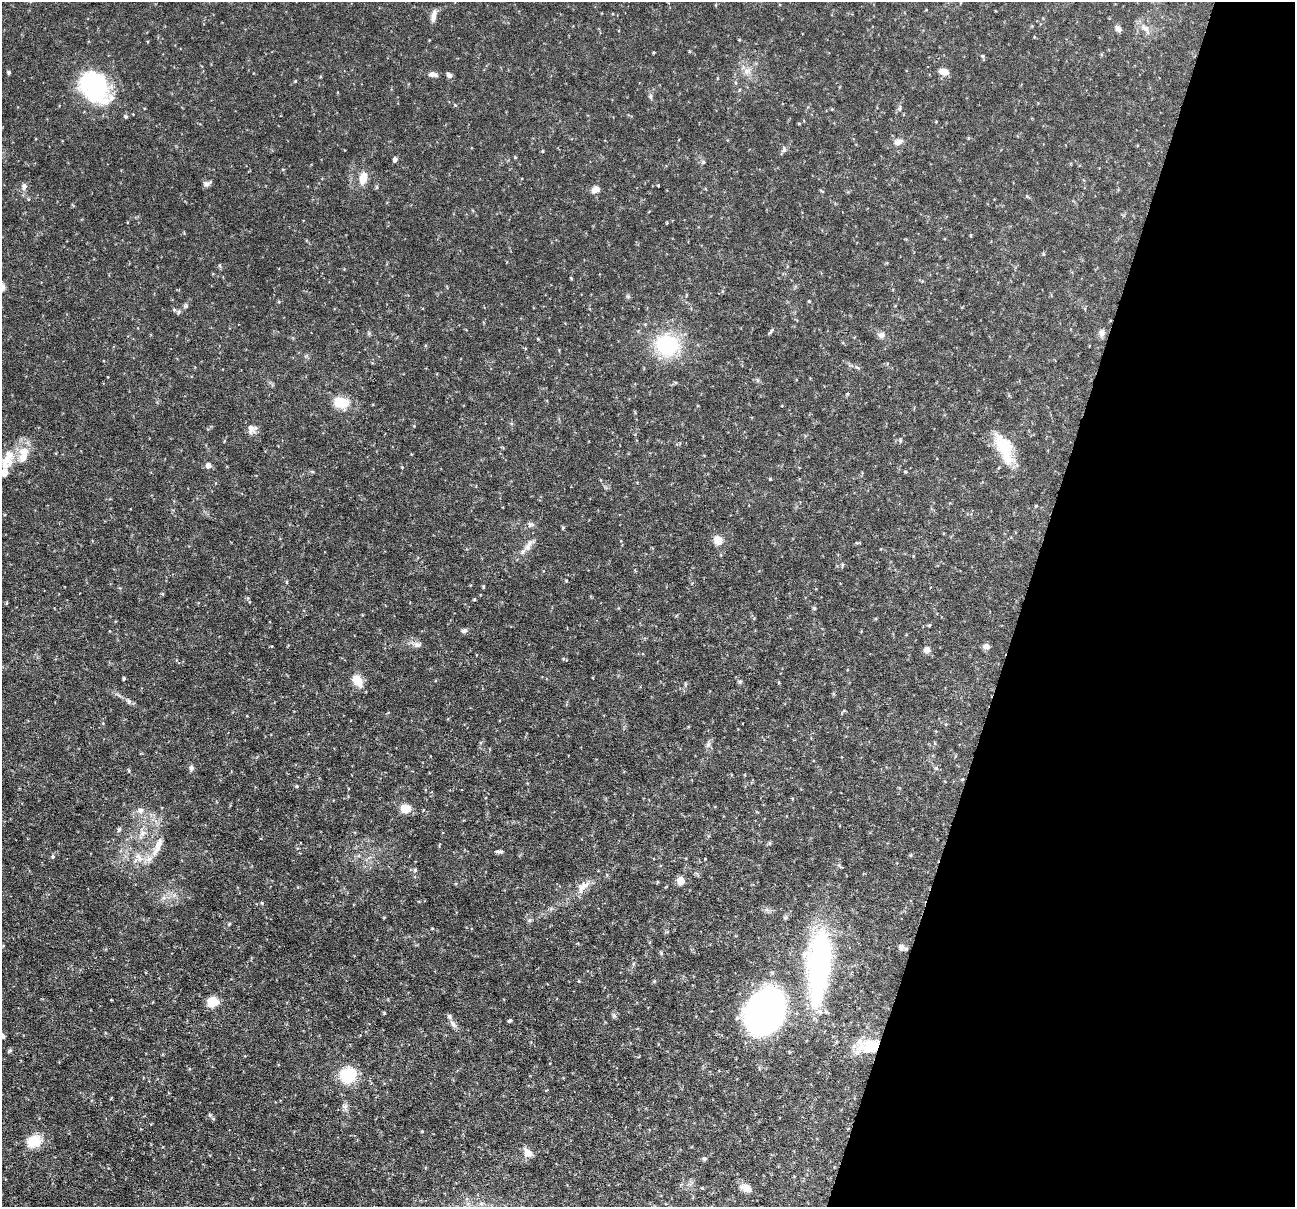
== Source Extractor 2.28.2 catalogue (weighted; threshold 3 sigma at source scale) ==
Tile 8 of 4 x 4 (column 4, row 2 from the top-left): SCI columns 3881-5173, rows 2656-3860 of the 5173 x 5188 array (HDU 1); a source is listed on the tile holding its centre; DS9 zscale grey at full resolution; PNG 1297 x 1209 px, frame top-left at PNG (2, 2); no overlay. Shown black and unused: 21% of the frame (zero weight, under 3 of 6 exposures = <1% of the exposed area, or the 3 px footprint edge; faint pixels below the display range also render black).
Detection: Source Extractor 2.28.2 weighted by HDU 2 'WHT'; one run over the whole footprint, this tile lists its part. Background 0.0644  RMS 0.0042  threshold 0.0171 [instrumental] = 3 sigma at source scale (4.09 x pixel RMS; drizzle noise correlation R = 1.36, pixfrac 0.8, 0.05/0.05 arcsec/px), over >= 5 px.
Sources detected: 103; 1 inside a brighter object's white glare — not listed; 3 inside a brighter listed object's ellipse — not listed separately; the other 99 listed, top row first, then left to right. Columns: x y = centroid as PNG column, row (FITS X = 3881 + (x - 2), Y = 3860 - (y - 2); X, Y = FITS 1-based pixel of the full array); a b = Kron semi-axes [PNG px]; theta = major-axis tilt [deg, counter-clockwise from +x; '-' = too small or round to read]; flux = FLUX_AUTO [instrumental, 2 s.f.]
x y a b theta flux
434 15 14 7 79 2.4
1118 28 9 6 -55 1.5
1145 28 12 8 -35 2.6
654 52 4 3 - 0.34
982 56 5 5 - 0.5
746 71 8 5 90 1.4
9 72 4 4 - 0.68
944 72 10 7 -18 3.3
433 74 11 6 -9 1.6
449 75 8 6 -42 1.1
295 81 4 3 - 0.33
95 87 40 29 -52 36
651 96 7 4 89 0.72
898 142 13 8 16 2.1
784 149 10 5 80 0.86
395 159 5 4 - 1.1
703 162 5 5 - 0.69
363 178 12 7 78 5.7
207 184 10 6 28 1.4
24 186 9 7 87 1.5
595 190 10 8 40 2.2
1027 196 6 3 -53 0.4
1043 254 5 3 - 0.41
571 278 4 3 - 0.32
2 288 11 7 62 1.9
809 301 4 4 - 0.33
186 306 7 5 1 0.65
174 310 6 4 -68 0.57
179 312 6 5 - 0.64
771 331 10 3 55 0.56
1101 333 9 8 - 1.7
881 335 9 7 10 1.6
667 345 21 19 -14 29
341 402 16 10 -6 9.1
251 429 14 9 -74 2.5
1004 448 38 16 -69 15
23 454 26 12 79 7.3
8 457 24 16 62 7.2
208 465 6 5 - 1.9
905 471 5 3 - 0.35
770 479 4 4 - 0.35
1036 506 4 3 - 0.33
531 524 10 7 6 1.1
563 527 5 3 - 0.36
718 540 10 9 - 3.7
529 545 22 7 60 3
842 565 6 4 71 0.45
566 581 4 3 - 0.31
287 582 5 3 - 0.35
483 587 5 3 - 0.38
474 599 4 3 - 0.4
814 608 5 5 - 0.49
929 625 5 4 - 0.41
464 631 8 6 3 1
417 645 11 7 8 1.6
986 646 9 7 -17 1.4
927 650 8 7 - 2
124 678 4 3 - 0.51
357 680 16 9 -56 5.2
740 682 6 5 - 0.57
129 701 8 6 -63 0.98
708 745 8 6 68 1.1
191 768 7 6 - 1.1
936 768 6 5 - 0.62
297 786 4 4 - 0.42
405 808 8 7 - 7.2
140 810 9 8 - 1.7
119 830 8 5 63 0.7
142 833 10 8 57 2.1
158 846 28 8 67 5.2
499 851 8 4 3 0.9
53 856 5 4 - 0.52
139 857 17 8 -48 3.9
415 870 5 5 - 0.6
681 881 5 5 - 7.5
583 887 20 9 43 3.8
262 903 4 4 - 0.46
530 920 6 4 71 0.63
229 924 5 4 - 0.37
902 947 8 8 - 1.7
661 953 6 4 -50 0.46
633 964 6 4 71 0.49
819 965 66 21 85 100
654 981 5 4 - 0.47
111 999 3 2 - 0.27
212 1002 9 8 - 8.9
765 1011 37 27 62 200
384 1013 4 3 - 0.37
509 1021 5 3 - 0.54
453 1024 11 6 -50 1.6
872 1045 37 16 5 16
10 1051 6 4 35 0.6
348 1075 13 11 45 20
210 1115 6 5 - 0.65
422 1131 4 4 - 0.32
34 1141 17 14 17 8
528 1153 14 9 -45 2.7
704 1159 5 4 - 0.75
746 1187 15 8 -24 2.9
Overlapping masked pixels (flux is a lower limit): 1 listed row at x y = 872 1045
Isophote crosses this tile's border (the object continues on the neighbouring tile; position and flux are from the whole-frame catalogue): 1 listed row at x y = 2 288
Unlisted compact peaks at least as high as the median listed source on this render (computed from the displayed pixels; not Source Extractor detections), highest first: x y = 129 771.